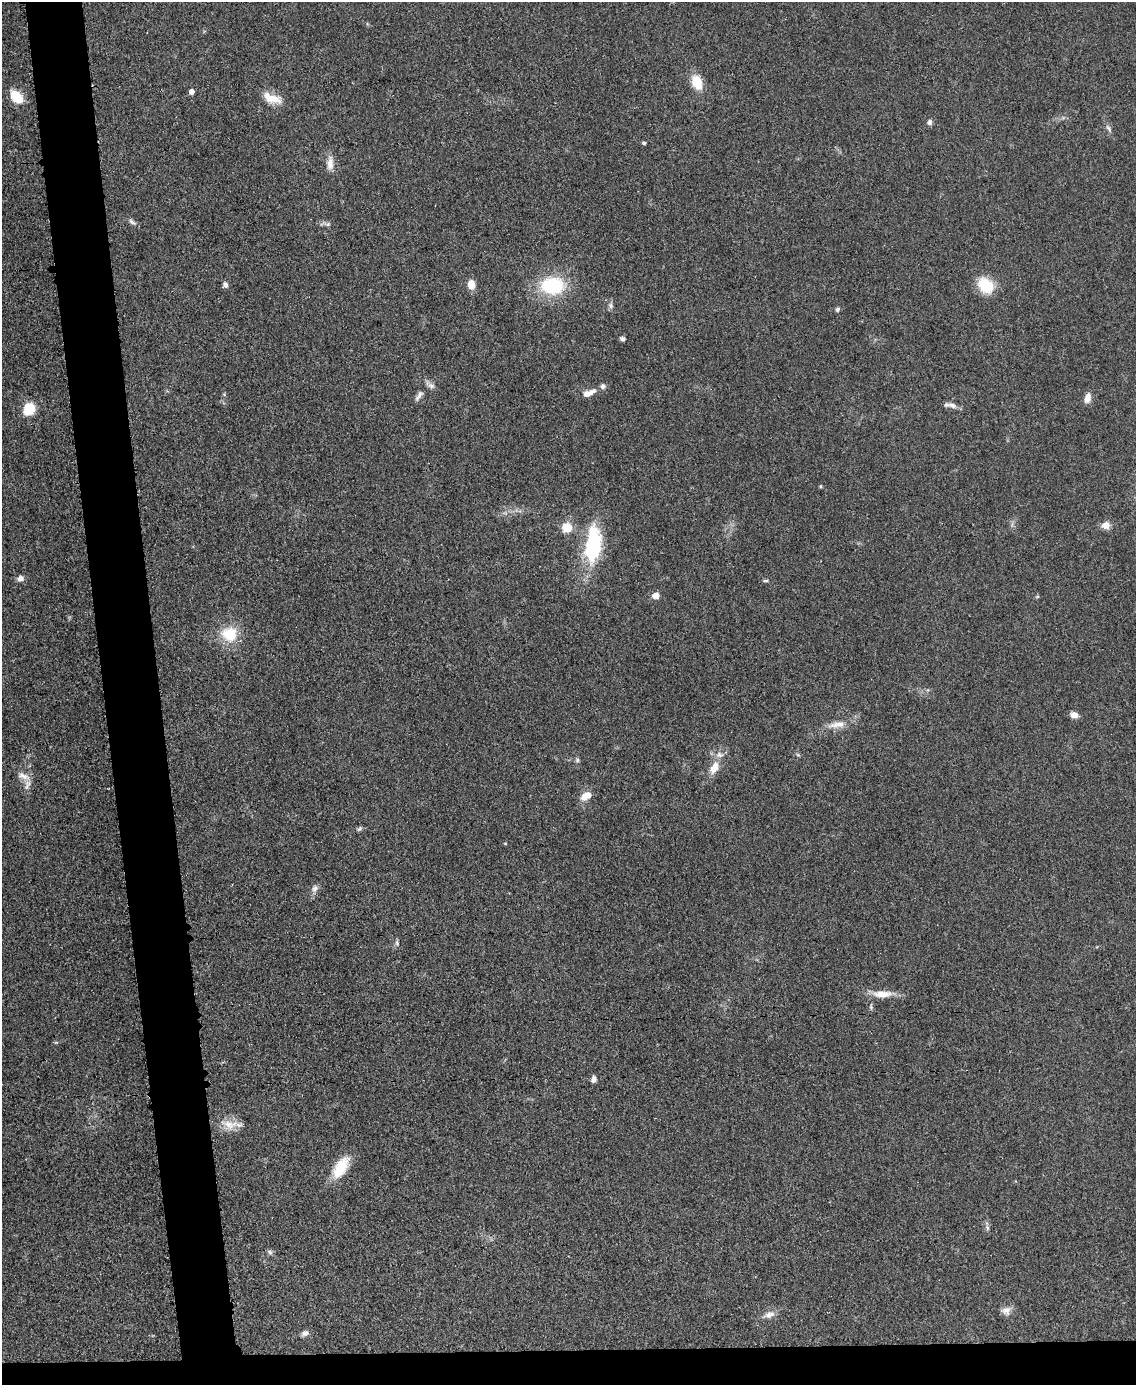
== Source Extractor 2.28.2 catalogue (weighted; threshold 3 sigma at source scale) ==
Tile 11 of 4 x 3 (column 3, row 3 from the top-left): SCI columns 2270-3403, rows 243-1625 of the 4542 x 4526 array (HDU 1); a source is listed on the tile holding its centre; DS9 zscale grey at full resolution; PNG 1138 x 1387 px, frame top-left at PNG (2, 2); no overlay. Shown black and unused: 7% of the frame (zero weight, under 3 of 5 exposures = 1% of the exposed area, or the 3 px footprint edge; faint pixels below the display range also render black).
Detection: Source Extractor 2.28.2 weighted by HDU 2 'WHT'; one run over the whole footprint, this tile lists its part. Background 0.0625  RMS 0.0059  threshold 0.0264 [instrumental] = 3 sigma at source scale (4.5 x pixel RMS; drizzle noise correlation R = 1.50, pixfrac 1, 0.05/0.05 arcsec/px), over >= 5 px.
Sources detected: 57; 4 inside a brighter listed object's ellipse — not listed separately; the other 53 listed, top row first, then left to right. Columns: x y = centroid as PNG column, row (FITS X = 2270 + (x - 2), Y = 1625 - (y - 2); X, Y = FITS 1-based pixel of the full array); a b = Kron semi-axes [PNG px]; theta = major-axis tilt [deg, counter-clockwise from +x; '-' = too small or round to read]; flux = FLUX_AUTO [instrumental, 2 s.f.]
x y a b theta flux
697 82 15 11 -69 13
191 92 5 4 - 3.2
16 97 14 9 -46 16
273 99 21 11 -10 8.7
930 122 8 6 77 1.7
1108 128 12 5 -57 1.9
644 143 5 4 - 0.93
330 163 20 9 88 5.1
132 222 12 5 -34 1.9
328 224 6 5 - 1.1
471 284 10 8 -85 6
225 285 7 5 -60 2
986 285 19 14 -45 18
552 286 22 15 0 44
611 305 8 6 -74 1.8
837 309 6 5 - 1.1
622 339 5 5 - 1.9
431 386 10 7 -19 2.4
588 393 17 7 22 5.4
224 394 6 3 -20 0.59
419 395 17 6 56 3.1
1087 398 12 7 72 4.3
952 405 15 7 -14 3.1
29 409 12 10 64 16
820 486 5 3 - 0.6
1106 525 9 8 - 4.7
567 527 12 12 - 8.8
593 545 46 18 84 47
20 579 8 7 - 2.8
765 581 8 3 1 0.92
656 596 6 6 - 5.5
1037 597 6 3 19 0.69
230 634 16 15 - 19
1074 715 8 6 -14 4.2
837 725 26 9 8 7.4
798 755 6 4 -19 0.83
577 760 6 5 - 1.1
714 768 15 9 67 7.2
24 776 19 8 -26 4.8
586 796 13 8 27 7.2
360 829 8 5 41 1.1
315 888 11 7 58 2.8
397 943 8 5 -72 1.3
882 994 26 9 0 8.6
871 1007 7 5 -79 1.1
594 1079 7 5 74 2.6
229 1124 24 14 -16 9.2
341 1167 28 13 59 16
987 1228 7 4 -88 1.2
270 1252 7 6 - 1.4
1006 1311 12 10 -5 3.9
769 1315 16 8 22 4.1
305 1333 10 7 17 2.2